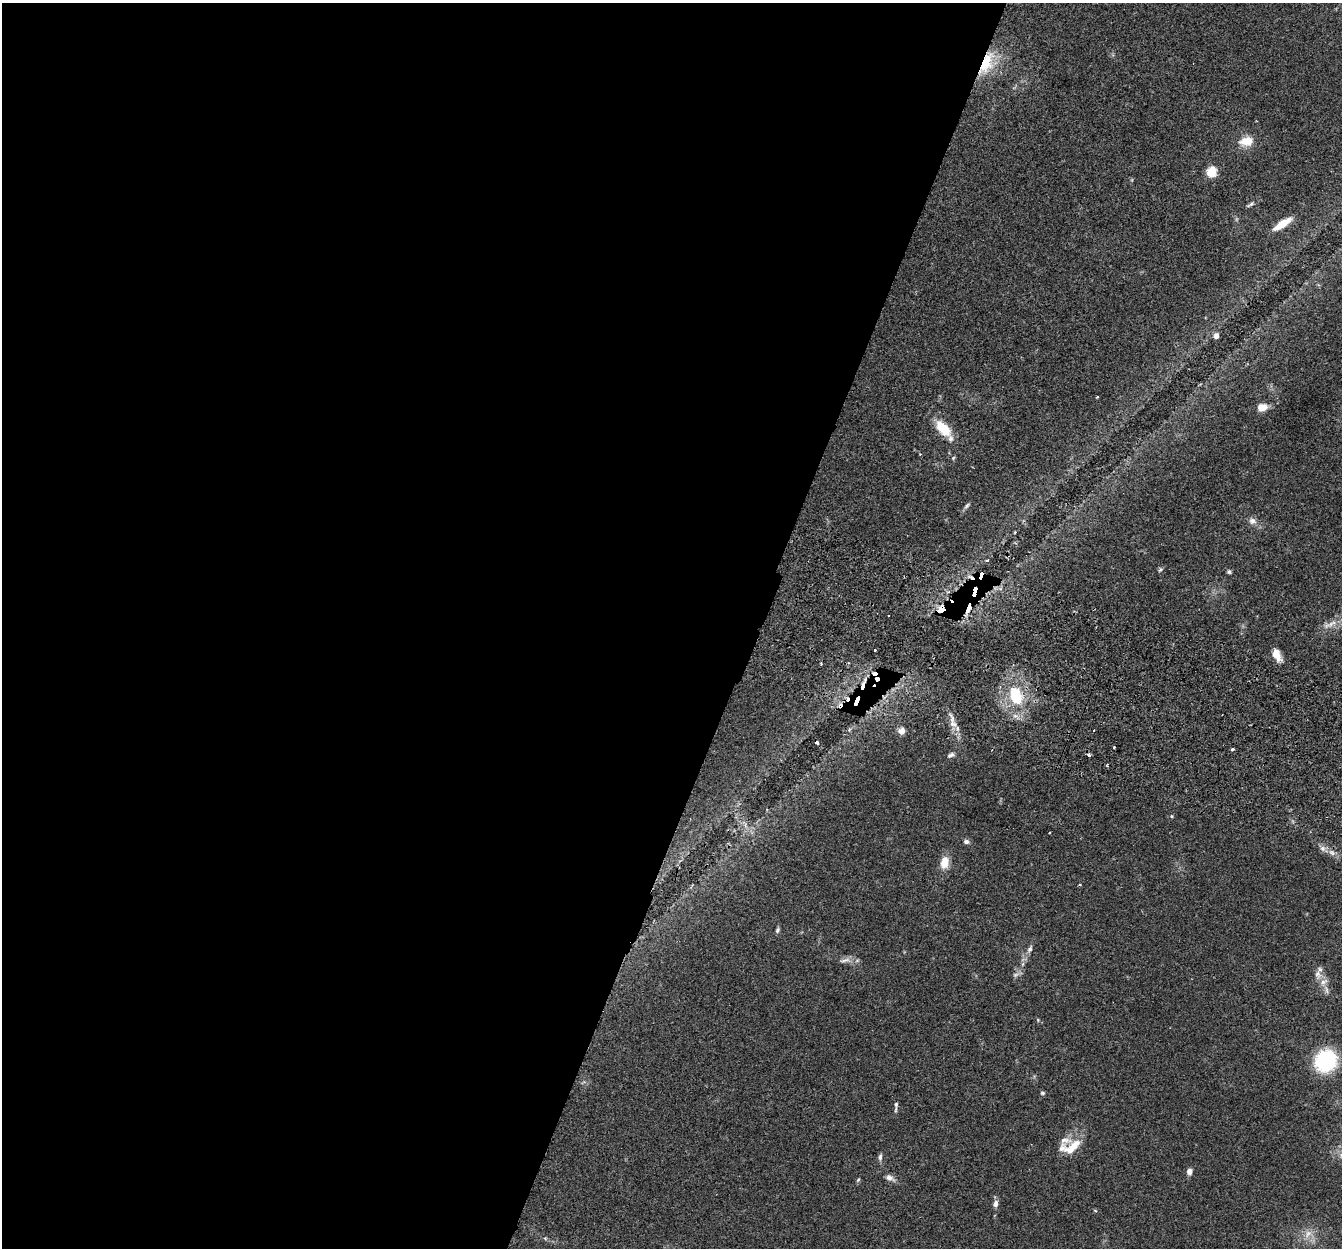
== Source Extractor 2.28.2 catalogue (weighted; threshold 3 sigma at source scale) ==
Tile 5 of 4 x 4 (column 1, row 2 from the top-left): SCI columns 24-1363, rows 2682-3927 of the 5411 x 5490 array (HDU 1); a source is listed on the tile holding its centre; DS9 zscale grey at full resolution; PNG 1344 x 1250 px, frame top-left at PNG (2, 3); no overlay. Shown black and unused: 57% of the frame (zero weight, under 2 of 3 exposures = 3% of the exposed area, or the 3 px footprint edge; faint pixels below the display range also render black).
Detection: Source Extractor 2.28.2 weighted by HDU 2 'WHT'; one run over the whole footprint, this tile lists its part. Background 0.0645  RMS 0.0082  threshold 0.0369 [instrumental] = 3 sigma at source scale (4.5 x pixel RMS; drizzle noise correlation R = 1.50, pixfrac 1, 0.05/0.05 arcsec/px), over >= 5 px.
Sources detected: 70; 1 too faint to see at this stretch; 9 cosmic-ray / hot-pixel residue — not listed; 5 inside a brighter listed object's ellipse — not listed separately; the other 55 listed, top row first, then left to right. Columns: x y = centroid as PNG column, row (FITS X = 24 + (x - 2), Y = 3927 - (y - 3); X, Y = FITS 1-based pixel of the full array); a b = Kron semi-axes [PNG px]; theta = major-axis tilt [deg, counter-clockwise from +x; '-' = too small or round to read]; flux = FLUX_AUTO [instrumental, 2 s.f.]
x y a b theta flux
987 63 35 17 63 32
1246 141 20 13 11 12
1211 171 5 5 - 55
1251 204 11 4 30 1.9
1282 224 24 7 33 13
1216 336 5 4 - 5
1097 397 3 2 - 0.67
1262 407 9 6 11 12
943 429 26 13 -47 20
953 458 5 4 - 1
967 506 10 5 45 1.9
1252 521 10 9 - 4.3
1160 570 8 4 52 1.4
1229 572 6 5 - 1.4
969 608 18 6 72 29
941 609 8 5 59 16
888 615 3 3 - 5.9
1330 624 26 7 20 8.9
875 650 3 3 - 1.3
1277 655 14 8 -61 9.1
821 664 4 3 - 0.77
863 685 16 4 73 12
1016 696 18 12 -69 34
857 701 12 2 68 23
953 724 11 7 -16 4.5
902 731 7 7 - 5.6
1114 747 3 3 - 0.97
1233 749 3 3 - 1.7
951 755 10 6 23 2.4
1089 755 4 3 - 5.6
1171 816 5 4 - 0.82
966 842 8 6 -5 2.3
1323 848 8 7 - 3.3
1332 853 9 6 -30 3.4
944 863 15 10 78 10
1080 885 3 3 - 0.9
777 930 7 5 71 1.6
1030 949 10 6 60 2.8
845 960 16 6 13 4.3
1318 975 17 10 -80 6.6
1326 989 13 5 -74 3
1038 1020 6 3 -73 0.86
1326 1061 19 17 52 75
1042 1093 6 5 - 1.3
896 1109 10 4 84 1.6
1072 1147 27 11 40 15
1341 1155 10 7 70 4.2
880 1157 9 5 84 2.3
1189 1172 7 6 - 4.1
890 1178 13 7 -25 4.1
858 1180 6 4 46 1
995 1204 9 6 79 3.8
1095 1210 6 3 -20 0.83
1308 1234 14 9 49 7.7
545 1238 6 4 -19 1.1
Overlapping masked pixels (flux is a lower limit): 5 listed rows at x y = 987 63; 969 608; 941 609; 863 685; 857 701
Isophote crosses this tile's border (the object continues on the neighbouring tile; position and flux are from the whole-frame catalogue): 2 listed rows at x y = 1330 624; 1341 1155